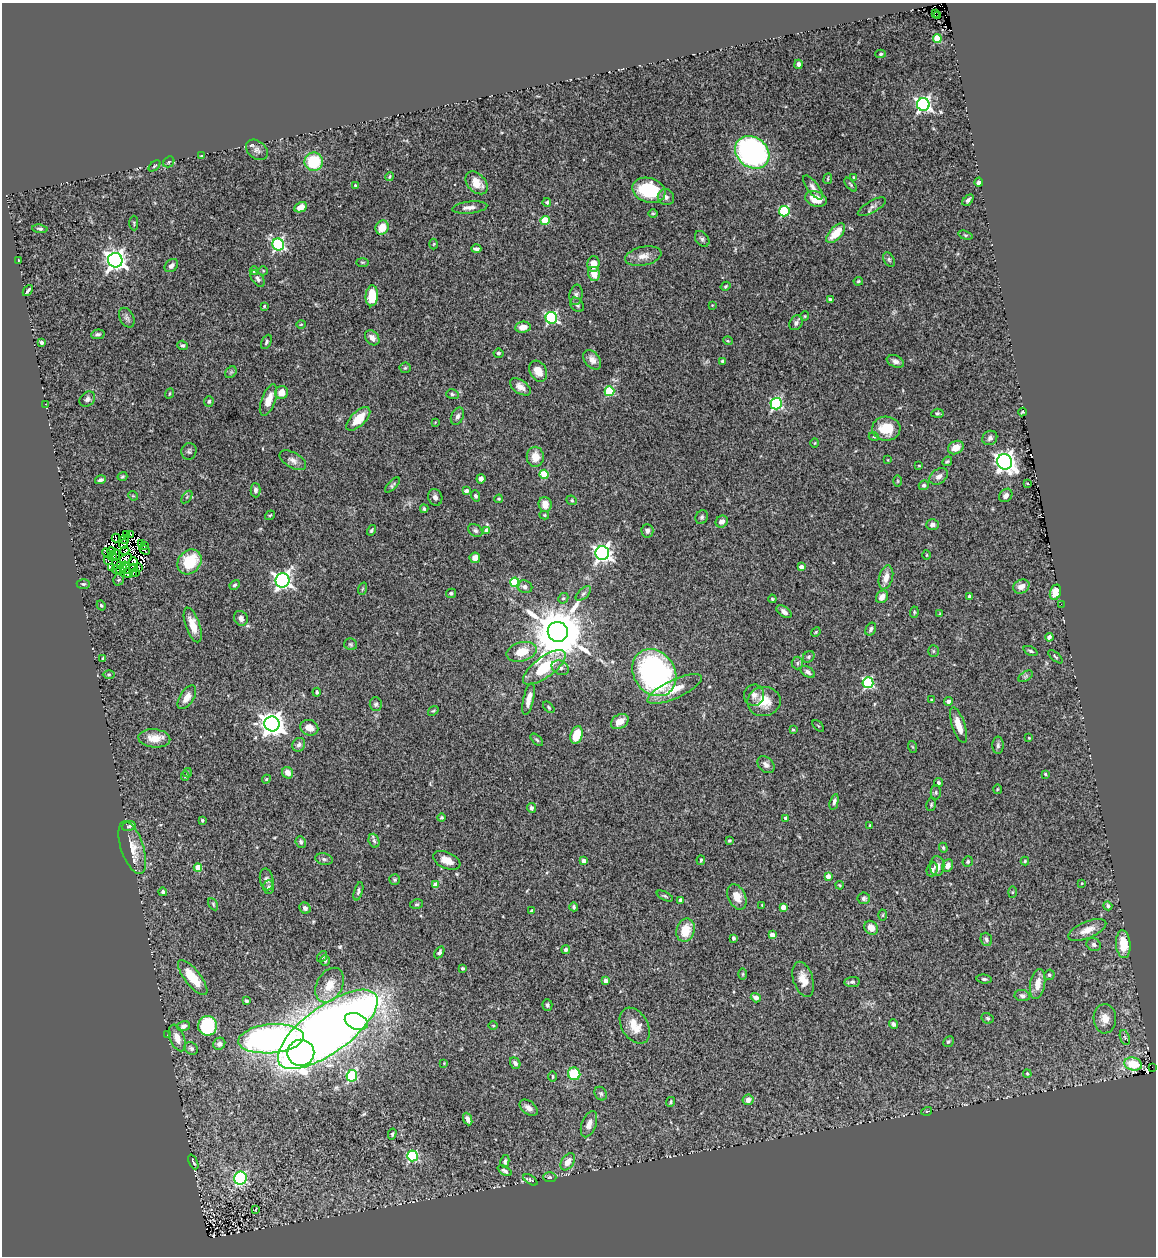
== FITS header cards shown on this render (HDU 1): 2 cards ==
NAXIS1  =                 1154
NAXIS2  =                 1254

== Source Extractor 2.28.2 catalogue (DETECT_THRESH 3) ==
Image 1154 x 1254 px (HDU 1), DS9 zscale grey, 1 PNG px = 1 image px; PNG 1158 x 1258 px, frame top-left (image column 1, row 1254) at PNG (2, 3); each listed source drawn as its Kron ellipse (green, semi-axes under 4 px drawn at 4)
Background 0.602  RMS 0.034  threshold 0.103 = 3 sigma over >= 5 px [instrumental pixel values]
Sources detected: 361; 6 with non-positive FLUX_AUTO (blend fragments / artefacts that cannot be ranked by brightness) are neither listed nor drawn; the other 355 listed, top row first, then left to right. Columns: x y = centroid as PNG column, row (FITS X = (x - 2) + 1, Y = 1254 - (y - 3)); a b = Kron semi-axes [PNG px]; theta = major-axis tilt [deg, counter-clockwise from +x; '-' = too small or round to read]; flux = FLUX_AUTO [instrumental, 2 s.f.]
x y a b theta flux
935 13 2 2 - 5.2
938 15 3 2 - 35
937 38 4 4 - 78
881 54 5 4 - 3.4
799 64 4 3 - 7.4
923 104 6 6 - 630
257 150 12 8 -38 11
752 152 18 15 -37 540
201 155 3 2 - 1.5
169 162 6 4 46 3.1
314 162 9 9 - 100
154 166 7 3 42 2.6
390 176 4 4 - 3.1
854 177 4 2 - 1.7
828 179 5 3 - 2.1
979 182 4 3 - 6
477 183 13 9 -47 35
355 185 3 3 - 2
851 185 8 3 -50 3.2
813 188 14 5 -53 12
649 190 17 12 -15 120
666 197 8 8 - 8.2
816 199 11 7 -18 40
968 200 6 4 46 6.2
547 202 4 4 - 4.1
301 207 6 5 - 24
470 207 17 6 6 14
872 207 16 5 29 9.3
784 211 5 5 - 170
653 213 5 3 - 2.2
545 221 4 4 - 81
134 223 7 4 -89 3.1
382 227 7 6 - 40
40 229 8 4 -7 4.2
836 233 12 6 47 48
965 235 7 4 -19 3.3
702 239 9 6 -53 5.7
434 244 5 3 - 2.1
278 245 6 5 - 380
476 249 5 3 - 5.6
643 256 18 9 11 22
889 259 8 5 -63 4.4
18 260 3 2 - 1.9
115 260 7 7 - 1300
362 262 6 3 0 2.5
593 264 8 6 86 27
171 266 7 5 43 8.6
254 271 4 3 - 2.9
263 271 5 4 - 2.6
594 274 7 6 - 25
258 279 9 5 -54 7.1
858 281 5 3 - 2.9
726 286 5 4 - 2.4
28 290 6 2 49 3.8
576 295 10 6 81 7.3
372 296 10 6 85 50
830 300 4 3 - 4.5
577 305 8 6 -51 6
712 305 4 2 - 1.5
264 306 4 3 - 2.4
805 316 5 4 - 2.3
127 318 10 7 -63 7.1
551 318 6 5 - 300
796 323 8 6 54 7.3
301 324 5 3 - 1.8
523 327 8 5 6 19
98 334 7 4 10 5
372 338 8 6 -48 14
728 341 5 3 - 2
42 342 4 3 - 4.8
266 342 7 4 64 4.6
182 345 5 4 - 4.3
498 353 5 4 - 4.7
592 360 11 7 -51 15
723 361 4 3 - 4.4
895 361 9 5 -22 9.4
405 368 5 5 - 3.2
538 371 11 8 -60 27
231 372 6 5 - 3.7
520 387 12 6 -34 15
609 391 5 5 - 130
282 392 6 6 - 23
170 394 5 2 - 1.9
452 394 6 5 - 4.3
87 399 8 6 40 7.9
268 400 16 7 69 32
209 401 5 4 - 4.3
46 404 4 3 - 2.5
776 404 6 5 - 290
1022 412 4 3 - 2.1
937 413 6 4 4 3.5
457 416 9 6 64 7.8
358 419 15 7 45 45
435 422 3 2 - 1.7
886 429 14 12 -2 53
874 437 5 3 - 2.3
990 438 8 7 - 7.3
815 443 4 3 - 1.7
956 447 8 6 29 25
189 451 8 7 - 6.1
535 457 10 8 90 29
293 460 15 7 -30 12
888 460 3 2 - 1.5
947 461 5 3 - 3.2
1005 462 8 7 - 1400
919 466 3 3 - 1.7
544 474 4 4 - 94
122 476 5 4 - 3.3
939 476 10 7 35 11
481 479 5 4 - 8.3
100 480 6 3 17 5.3
898 481 6 3 -89 2.4
1027 483 3 2 - 1.6
392 485 9 4 46 4.3
924 485 5 4 - 4.2
255 490 7 5 -89 7.1
466 491 4 4 - 12
1006 495 7 6 - 8.5
133 496 5 4 - 2.5
475 496 5 4 - 4.7
187 497 7 4 54 3
435 497 8 7 - 8.4
499 499 4 3 - 2.7
572 500 5 4 - 3.3
545 504 7 6 - 24
424 509 4 3 - 4.2
270 515 5 3 - 2.1
544 515 5 4 - 2.9
702 517 7 6 - 5
722 521 6 5 - 14
932 525 6 5 - 8.2
371 530 5 4 - 3.2
475 531 7 5 -31 5.2
487 531 4 4 - 20
647 531 7 6 - 8
126 534 3 2 - 3.6
130 534 3 2 - 2.4
116 538 4 3 - 4
125 540 4 2 - 1.3
141 543 3 2 - 2.1
123 544 5 3 - 0.77
144 546 3 2 - 2.2
144 550 6 3 -43 2
112 551 4 2 - 2.7
125 551 4 2 - 4.7
107 553 6 2 -41 6.8
602 553 7 7 - 930
116 555 5 3 - 6.2
927 555 5 3 - 2.2
112 557 4 2 - 0.88
126 558 6 3 35 2.3
475 558 5 5 - 17
108 560 5 3 - 3.3
133 561 4 4 - 2.6
189 562 13 11 51 96
121 565 3 2 - 1.4
801 567 4 3 - 16
112 568 3 3 - 5.6
125 568 6 2 -80 1.2
133 568 4 2 - 2.2
139 568 3 2 - 1.1
121 569 6 2 31 1.3
116 570 5 2 - 1.5
136 572 3 2 - 1
128 573 5 3 - 4.9
133 574 3 2 - 3
886 577 12 7 75 22
118 580 5 5 - 3
282 580 7 7 - 970
515 582 5 5 - 130
83 584 7 4 -1 4.3
235 585 5 4 - 3.7
1021 586 8 6 25 17
525 587 7 6 - 8.9
362 589 6 4 70 3
1055 592 8 5 71 19
451 593 5 4 - 4.1
583 594 9 5 41 5.6
969 596 3 3 - 5.1
882 597 7 5 50 15
563 598 5 5 - 3.9
772 599 4 3 - 2.6
1061 604 2 2 - 24
101 605 5 4 - 3.3
784 612 8 5 -36 9.4
914 612 6 4 84 3.1
940 614 4 3 - 2.4
241 618 8 6 -57 12
193 625 18 7 -71 30
871 629 7 5 59 5.9
558 632 10 10 - 14000
816 632 5 4 - 2.6
1049 637 4 4 - 9.7
351 644 6 5 - 4.1
933 651 6 5 - 3.6
1031 651 7 3 -24 4.5
522 652 15 9 14 45
809 657 6 5 - 4.1
1055 657 9 3 -41 3.1
103 658 4 3 - 3.1
797 663 6 5 - 5.3
544 667 25 10 37 92
560 668 9 6 -26 8.5
808 672 8 5 -34 7.3
654 673 25 20 -56 570
109 674 6 4 0 3.5
1026 676 8 4 32 4.3
868 683 5 5 - 280
675 689 29 9 25 45
317 692 4 3 - 4.2
754 695 10 10 - 14
187 697 13 7 57 19
528 699 16 5 78 17
931 700 3 3 - 3
764 701 16 14 8 48
948 701 4 4 - 6.2
376 704 7 6 - 5.4
549 707 7 4 -47 3.7
433 711 6 4 40 3
620 722 9 6 32 25
272 724 7 7 - 2000
958 725 19 6 -72 29
818 726 7 3 -44 2.1
309 728 9 7 -24 21
793 730 4 3 - 2.7
577 735 9 6 73 52
154 738 16 9 -4 33
1029 738 3 3 - 2.1
537 740 8 4 -44 3.7
299 745 7 6 - 8
998 745 9 5 89 5.7
913 747 6 4 -70 2.5
766 765 10 7 -43 9.3
187 773 5 3 - 1.9
288 773 6 5 - 17
1045 774 3 3 - 3.3
185 776 4 3 - 3.7
266 779 4 4 - 2.7
939 783 5 4 - 4.1
997 789 5 3 - 1.9
936 792 7 5 -90 4.3
834 802 8 4 75 5.7
931 805 6 5 - 3.7
532 808 5 4 - 6.1
441 818 4 4 - 3.6
785 818 3 3 - 7.2
202 820 4 3 - 2.9
870 825 3 3 - 2.5
129 826 7 5 16 3.9
374 841 7 5 -71 5.1
729 841 3 3 - 2.8
301 842 6 5 - 5.6
132 848 27 11 -71 38
943 848 5 4 - 3
324 859 9 5 -10 6.2
447 860 14 8 -23 22
701 860 5 3 - 2.8
584 861 4 4 - 17
968 861 5 5 - 3.4
1025 861 4 4 - 2.7
937 866 10 7 -88 14
948 866 7 5 64 13
198 867 4 4 - 42
932 869 7 5 71 5.7
828 876 4 4 - 18
267 879 11 6 -79 7.5
395 880 5 5 - 3.5
1082 883 4 2 - 1.7
435 885 4 4 - 28
840 885 4 3 - 2.5
269 887 7 5 89 5.5
358 891 9 4 74 4.9
163 892 4 4 - 4.6
1012 892 5 4 - 2.5
665 896 9 4 -26 3.7
737 897 13 8 -65 23
864 898 6 6 - 5.9
681 900 4 3 - 11
213 904 6 4 -61 3.2
417 904 6 5 - 3.8
762 905 3 3 - 2
1108 906 5 4 - 4.6
574 907 4 3 - 4.3
783 907 4 4 - 25
305 908 6 5 - 7.8
532 911 4 3 - 9.6
883 915 5 3 - 2.1
871 928 7 6 - 20
685 930 12 9 75 48
1087 930 20 8 23 25
772 935 4 4 - 23
733 938 4 3 - 5.7
986 939 7 5 -68 6.1
1123 944 14 7 -85 48
1094 945 7 6 - 5.8
566 950 4 4 - 5.9
439 952 6 4 58 4.5
322 957 6 4 51 3
325 961 6 5 - 2.9
463 968 3 3 - 3.3
743 974 5 3 - 2.4
1049 975 5 5 - 4
193 978 21 7 -52 67
803 979 18 10 -72 27
984 979 8 4 -5 5.1
605 981 4 4 - 13
852 982 7 5 8 5
1037 984 15 7 80 27
330 985 18 12 61 39
1022 996 8 5 -9 6.7
756 998 5 4 - 11
246 1001 4 3 - 4.6
547 1005 6 5 - 5.6
987 1018 6 5 - 4.4
1105 1019 14 11 -88 24
356 1021 12 8 -22 120
893 1024 5 4 - 7.2
184 1026 6 5 - 9.3
207 1026 10 9 - 180
493 1026 5 3 - 1.9
635 1026 19 13 -58 37
328 1029 59 23 36 3400
167 1035 3 2 - 2.2
1125 1037 8 4 -71 4
177 1038 14 7 -69 26
271 1039 33 14 5 1300
948 1042 6 5 - 3.9
219 1044 6 5 - 9.6
191 1048 7 6 - 5.7
301 1053 13 13 - 350
444 1063 2 2 - 1.4
515 1063 6 4 -52 7.3
1133 1064 9 6 -16 34
1152 1067 2 2 - 11
574 1074 6 6 - 90
1027 1074 4 3 - 2.6
352 1076 6 5 - 200
553 1076 5 2 - 2.4
601 1094 7 5 -57 5.1
748 1100 5 5 - 14
671 1102 5 4 - 3.7
529 1108 10 6 -39 12
927 1111 5 3 - 2.4
468 1119 6 4 -68 9.3
589 1124 14 7 69 17
392 1134 5 4 - 3.5
413 1156 5 5 - 230
505 1161 6 4 80 4.7
193 1162 8 3 -65 3.4
568 1162 9 6 55 21
505 1171 8 4 -29 6.2
550 1177 7 5 -1 3.7
240 1178 6 6 - 290
530 1180 8 4 -33 3.2
256 1209 3 2 - 1.6
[6 non-positive-flux detections neither listed nor drawn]